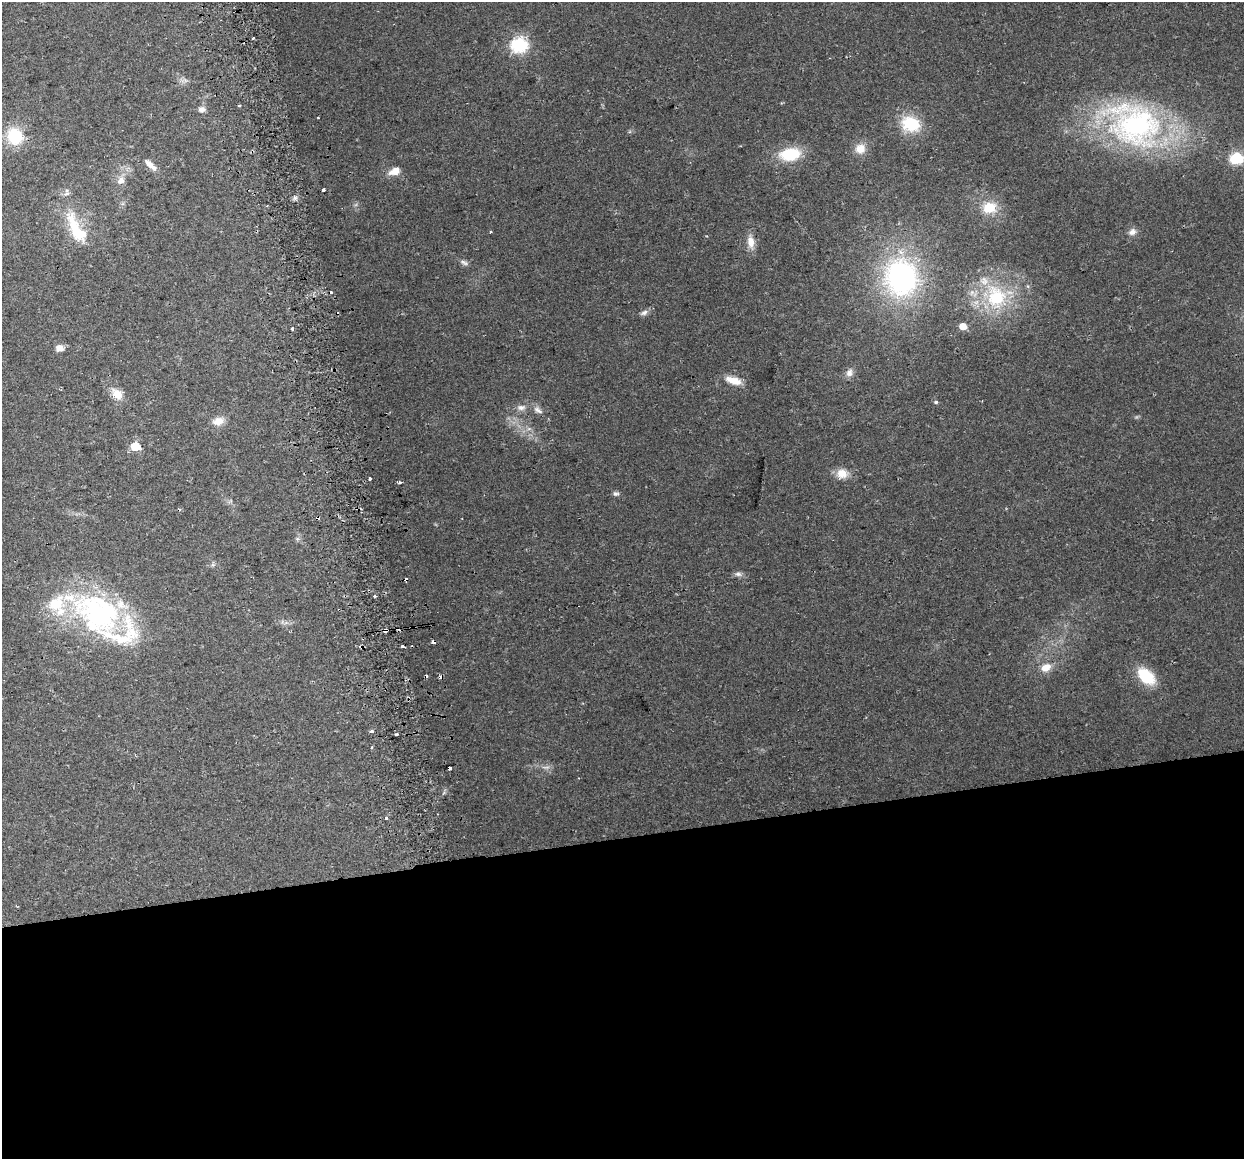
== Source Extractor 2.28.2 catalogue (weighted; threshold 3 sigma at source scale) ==
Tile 15 of 4 x 4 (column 3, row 4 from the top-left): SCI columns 2514-3755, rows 89-1245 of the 5027 x 4754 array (HDU 1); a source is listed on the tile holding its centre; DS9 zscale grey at full resolution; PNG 1246 x 1161 px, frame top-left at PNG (2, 2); no overlay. Shown black and unused: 28% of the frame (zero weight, under 2 of 3 exposures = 2% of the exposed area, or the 3 px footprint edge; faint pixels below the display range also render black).
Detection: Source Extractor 2.28.2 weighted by HDU 2 'WHT'; one run over the whole footprint, this tile lists its part. Background 0.108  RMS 0.011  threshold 0.0482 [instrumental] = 3 sigma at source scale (4.5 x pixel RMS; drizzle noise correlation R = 1.50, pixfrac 1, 0.0396/0.0396 arcsec/px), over >= 5 px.
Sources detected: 69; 1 too faint to see at this stretch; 1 inside a brighter object's white glare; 11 cosmic-ray / hot-pixel residue — not listed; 4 inside a brighter listed object's ellipse — not listed separately; the other 52 listed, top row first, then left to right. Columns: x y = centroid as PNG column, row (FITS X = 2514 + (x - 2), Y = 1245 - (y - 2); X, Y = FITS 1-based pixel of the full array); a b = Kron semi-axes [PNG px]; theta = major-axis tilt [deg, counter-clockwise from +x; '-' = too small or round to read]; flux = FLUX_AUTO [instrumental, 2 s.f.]
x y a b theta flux
253 38 2 2 - 1.3
519 44 7 7 - 210
239 105 3 3 - 3.6
202 109 8 7 - 5
911 124 20 15 -19 47
1136 125 69 55 -29 250
15 136 18 16 -54 43
860 149 14 13 - 13
790 154 22 13 8 45
1237 158 7 6 - 110
149 164 17 8 -46 8.3
395 171 15 9 23 9.6
121 181 11 9 39 7.1
323 190 3 3 - 4.1
67 194 9 7 19 3.6
295 197 7 4 19 2.6
989 208 13 11 11 27
77 230 40 14 -61 52
491 232 3 3 - 2.5
1132 232 11 8 30 5.6
751 242 17 9 -84 11
464 263 12 6 -24 3.6
901 278 45 39 -80 210
996 297 38 30 -70 83
644 313 12 6 23 4.2
963 326 5 5 - 14
292 329 4 3 - 4.2
59 348 6 5 - 10
849 373 11 9 71 6
733 380 21 9 -17 14
117 394 17 11 -44 14
936 402 6 5 - 1.7
521 407 14 8 4 6.6
538 410 14 8 -35 6.3
218 421 14 10 17 11
135 446 6 5 - 47
842 473 15 12 -5 13
370 478 4 3 - 3
399 482 3 3 - 7.2
616 494 9 6 -8 2.8
297 539 6 5 - 2.1
738 574 10 7 -2 3.7
375 596 3 3 - 3.4
99 614 78 44 -27 240
385 631 3 3 - 31
361 647 6 3 -20 1.5
1046 667 15 11 28 12
1146 676 18 12 -40 46
371 732 3 3 - 5.5
396 734 3 3 - 3.4
372 748 3 3 - 2.7
386 818 4 3 - 3.7
Overlapping masked pixels (flux is a lower limit): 2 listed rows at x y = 385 631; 361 647
Isophote crosses this tile's border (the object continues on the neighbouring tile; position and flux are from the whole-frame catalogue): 1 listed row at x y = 1237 158